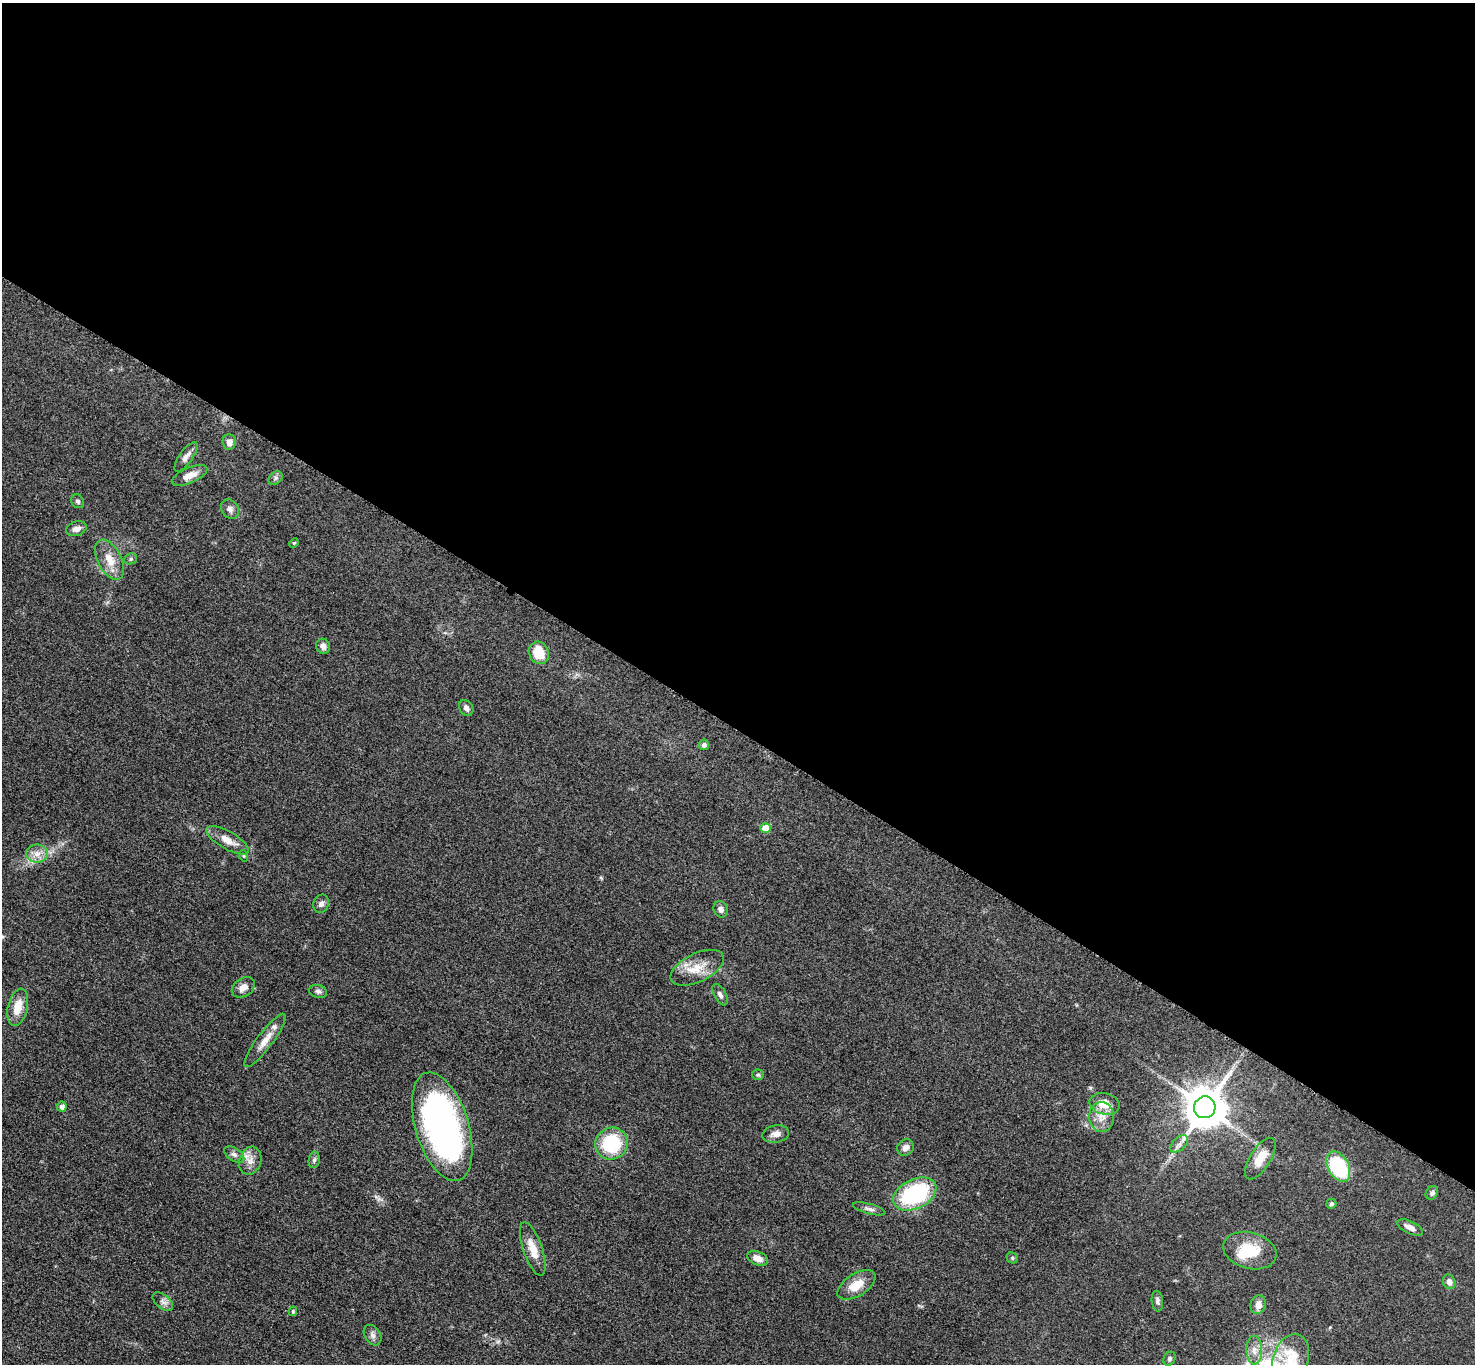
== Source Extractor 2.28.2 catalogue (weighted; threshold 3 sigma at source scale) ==
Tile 3 of 4 x 4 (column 3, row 1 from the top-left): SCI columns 2957-4429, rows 4250-5611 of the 5910 x 5915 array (HDU 1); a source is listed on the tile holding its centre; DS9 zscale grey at full resolution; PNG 1477 x 1366 px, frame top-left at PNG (2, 3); each listed source drawn as its Kron ellipse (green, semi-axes under 4 px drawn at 4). Shown black and unused: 54% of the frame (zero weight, under 3 of 5 exposures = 1% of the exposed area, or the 3 px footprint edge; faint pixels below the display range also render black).
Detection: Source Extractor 2.28.2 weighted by HDU 2 'WHT'; one run over the whole footprint, this tile lists its part. Background 0.053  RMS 0.0057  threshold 0.0257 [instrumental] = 3 sigma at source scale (4.5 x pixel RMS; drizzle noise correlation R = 1.50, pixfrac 1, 0.05/0.05 arcsec/px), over >= 5 px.
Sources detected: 62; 2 inside a brighter listed object's ellipse — not listed separately; the other 60 listed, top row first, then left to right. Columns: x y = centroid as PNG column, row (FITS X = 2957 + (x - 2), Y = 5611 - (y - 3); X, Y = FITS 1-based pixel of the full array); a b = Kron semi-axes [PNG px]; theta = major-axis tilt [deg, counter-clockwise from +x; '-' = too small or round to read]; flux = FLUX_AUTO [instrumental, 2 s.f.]
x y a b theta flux
229 442 7 7 - 3.3
186 457 17 6 54 3.1
190 475 19 7 24 6
275 478 8 6 37 1.3
78 501 7 6 - 1.3
230 509 10 8 -55 2.6
76 529 10 7 19 3.1
294 543 5 4 - 0.66
131 559 6 5 - 1.1
110 560 22 12 -62 9.1
323 646 7 7 - 2.5
539 653 11 9 -68 12
466 708 8 6 -59 2.1
704 745 5 5 - 1.6
766 828 5 5 - 11
228 840 24 9 -30 7
37 854 11 9 0 4.6
244 856 6 3 -71 0.69
321 904 9 7 67 2.2
721 909 8 7 - 2.5
697 968 29 14 26 12
243 987 12 9 34 4.2
318 991 9 6 -14 1.6
720 995 12 6 -61 1.9
18 1007 19 10 77 9
265 1040 33 8 53 6.8
758 1075 6 5 - 0.95
1105 1104 15 10 -13 9.6
62 1107 5 5 - 2.5
1205 1107 11 10 - 2000
1102 1117 15 12 -86 7
442 1127 56 26 -73 190
776 1134 13 8 10 3.5
611 1144 16 16 - 33
1179 1144 11 6 45 2.6
905 1147 9 7 47 3.1
234 1154 11 6 -32 2.2
1260 1159 23 10 58 9.6
314 1160 8 5 80 1.3
250 1161 14 10 71 4.9
1338 1166 16 10 -61 53
1432 1193 7 6 - 1.6
915 1194 23 14 26 54
1331 1204 5 5 - 1.1
869 1209 16 5 -15 2.3
1410 1227 14 6 -25 3.3
533 1249 28 9 -71 8.5
1250 1251 27 18 -15 18
758 1258 11 6 -21 4.4
1012 1258 6 5 - 0.93
1449 1282 7 6 - 3.1
856 1285 21 11 32 9.8
1157 1301 10 5 -83 1.8
163 1302 12 6 -39 2.5
1258 1305 9 7 70 4.2
293 1311 5 4 - 0.95
372 1335 11 8 -58 2.3
1254 1350 14 8 -88 4.6
1169 1359 7 5 60 1.5
1291 1359 26 17 72 18